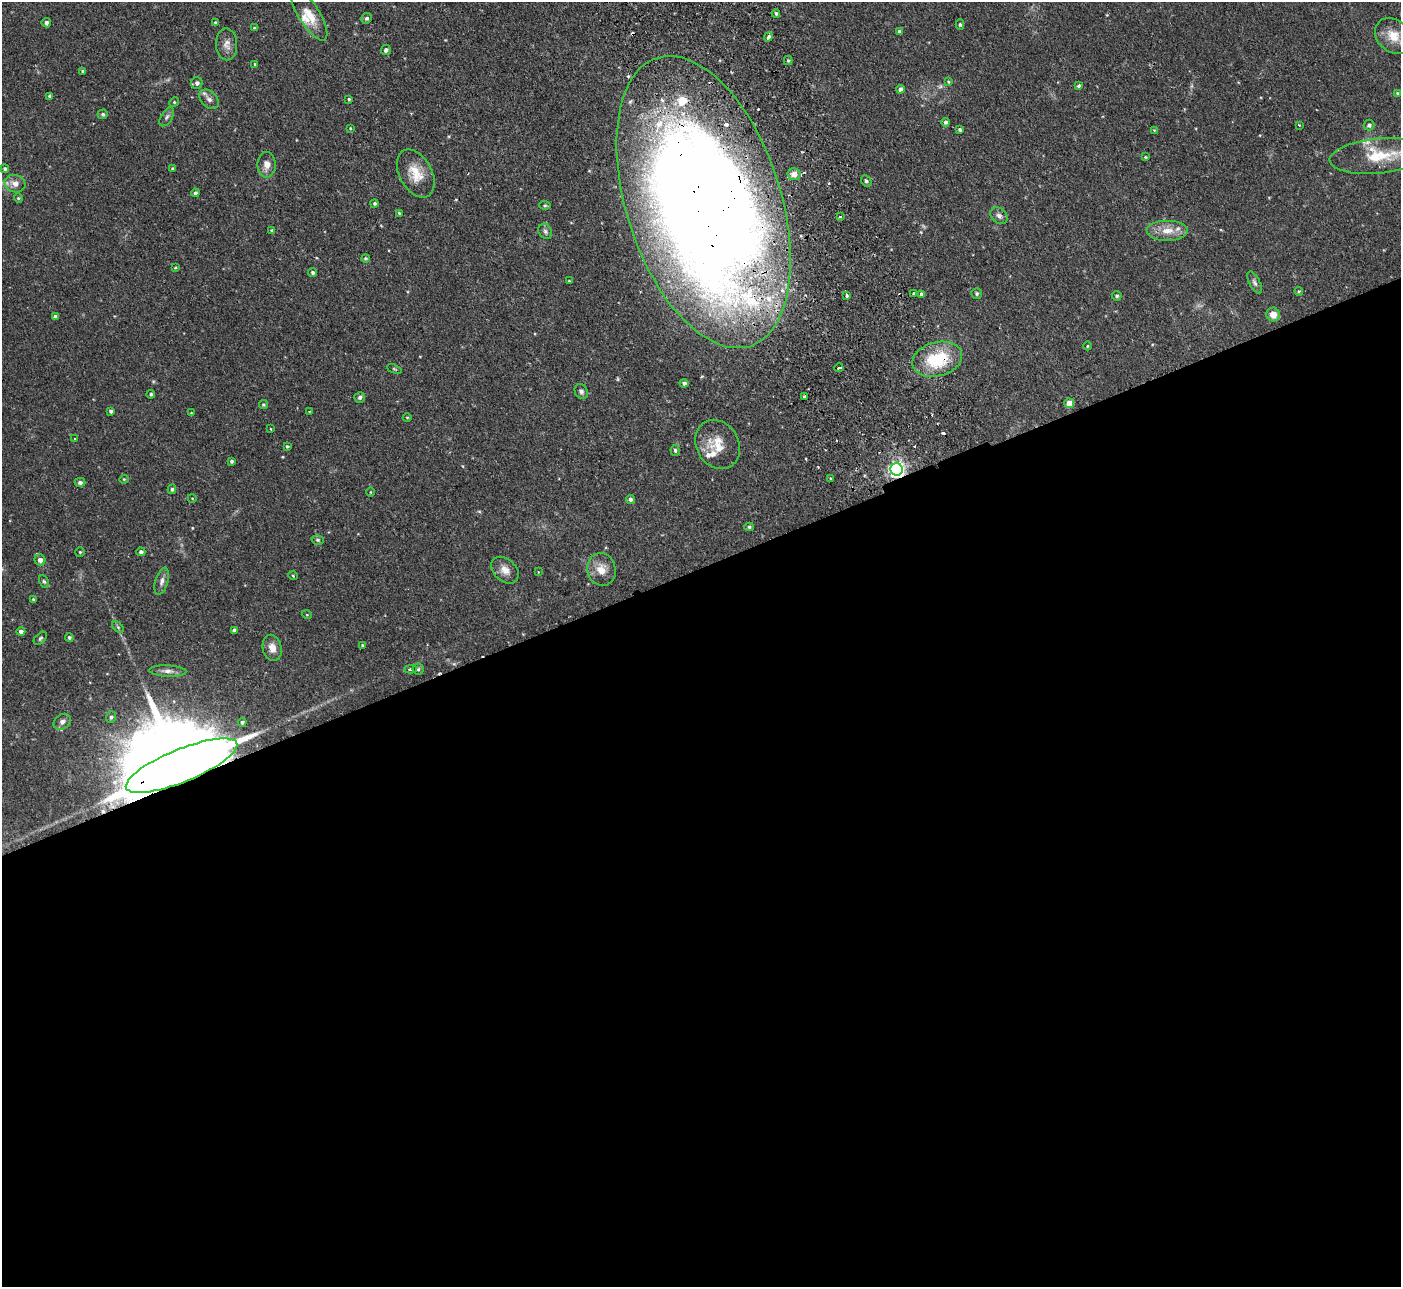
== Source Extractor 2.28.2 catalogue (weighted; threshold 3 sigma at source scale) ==
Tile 15 of 4 x 4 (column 3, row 4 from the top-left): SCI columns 2852-4250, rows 182-1466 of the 5702 x 5634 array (HDU 1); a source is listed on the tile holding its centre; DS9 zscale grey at full resolution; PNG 1403 x 1289 px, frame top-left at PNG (2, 2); each listed source drawn as its Kron ellipse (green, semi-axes under 4 px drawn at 4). Shown black and unused: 56% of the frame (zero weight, under 2 of 3 exposures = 3% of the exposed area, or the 3 px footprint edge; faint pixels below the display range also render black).
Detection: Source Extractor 2.28.2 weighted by HDU 2 'WHT'; one run over the whole footprint, this tile lists its part. Background 0.0933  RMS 0.0062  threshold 0.028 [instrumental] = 3 sigma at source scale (4.5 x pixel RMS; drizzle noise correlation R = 1.50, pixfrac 1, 0.05/0.05 arcsec/px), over >= 5 px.
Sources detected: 141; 3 inside a brighter object's white glare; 7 cosmic-ray / hot-pixel residue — neither listed nor drawn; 10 inside a brighter listed object's ellipse — not listed separately; the other 121 listed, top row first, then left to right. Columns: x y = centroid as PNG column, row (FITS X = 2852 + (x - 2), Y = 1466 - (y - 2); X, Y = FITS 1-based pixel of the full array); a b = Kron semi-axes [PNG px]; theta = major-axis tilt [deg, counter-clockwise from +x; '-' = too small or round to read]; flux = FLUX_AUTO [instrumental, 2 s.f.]
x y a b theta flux
776 13 4 3 - 0.91
309 15 30 10 -58 11
367 18 5 5 - 1.4
46 23 4 4 - 1.8
215 23 3 3 - 1
960 24 5 4 - 0.99
255 28 4 3 - 0.86
899 31 4 4 - 0.81
1393 36 20 16 -40 11
768 37 5 3 - 2.8
227 44 16 10 -88 4.4
386 50 5 5 - 1.8
788 60 4 4 - 0.81
255 64 4 3 - 0.73
83 71 4 3 - 1.1
948 82 4 3 - 0.63
197 83 6 5 - 2
1079 86 3 3 - 3.1
900 89 4 4 - 2.6
1397 93 4 3 - 0.66
50 96 4 3 - 1.5
209 99 11 7 -45 3.1
349 99 3 3 - 0.72
174 102 5 4 - 0.77
103 114 5 4 - 1.3
167 117 10 5 58 2
946 122 4 4 - 1.5
1299 125 3 2 - 0.53
1369 125 5 5 - 1.6
350 128 3 2 - 0.52
960 129 3 3 - 1.1
1154 130 4 4 - 0.52
1378 156 48 17 6 26
1145 157 3 3 - 0.55
267 165 13 9 -89 4.6
5 169 4 4 - 1.3
172 169 4 4 - 0.89
416 173 26 16 -61 13
794 174 6 6 - 3.7
866 181 6 4 -62 1.2
15 184 10 8 -16 4.3
195 193 4 4 - 1.4
18 198 4 4 - 0.67
704 202 151 77 -72 1500
374 203 4 4 - 0.92
545 205 5 4 - 0.81
399 213 3 3 - 0.59
999 216 9 7 -41 2.2
840 217 3 3 - 1.3
272 230 4 4 - 0.87
545 231 8 6 -59 1.7
1167 231 21 10 0 8.9
365 258 4 4 - 0.69
175 268 3 2 - 0.56
313 273 5 4 - 1.2
569 281 3 2 - 0.52
1255 283 12 5 -63 2
1299 291 4 3 - 0.76
914 293 3 3 - 2.3
922 294 4 4 - 2.5
977 294 5 5 - 1.1
847 295 4 3 - 2.2
1117 296 5 4 - 1.1
1273 314 7 6 - 6.1
55 317 4 4 - 1.8
1087 346 4 3 - 0.51
937 359 25 17 15 32
839 368 4 3 - 2.3
394 369 7 4 -23 0.69
684 383 4 4 - 1.6
581 391 8 6 -63 1.8
151 394 4 4 - 1.2
360 397 5 5 - 1.5
805 397 4 3 - 3.7
1069 403 5 5 - 11
263 405 4 4 - 0.9
111 411 4 4 - 1.6
309 411 3 2 - 0.4
191 413 4 2 - 0.4
407 417 4 3 - 0.51
271 429 3 2 - 0.35
75 439 3 3 - 0.52
717 444 26 21 -60 14
287 446 3 3 - 0.85
675 450 5 4 - 1.2
231 461 3 3 - 1
897 469 6 6 - 230
124 479 4 4 - 0.66
831 479 3 3 - 1.6
80 482 5 4 - 1.8
172 489 4 3 - 0.99
370 492 5 3 - 0.49
192 498 4 3 - 0.43
630 499 5 4 - 1.5
749 527 5 4 - 1
318 540 6 4 -15 0.97
80 552 5 5 - 0.75
141 552 4 4 - 1.8
40 560 6 5 - 3.3
601 569 16 14 -77 8.1
505 570 16 11 -43 5.3
538 572 3 3 - 0.48
293 576 5 3 - 0.55
44 581 7 4 -62 1
162 581 14 6 74 2.9
33 599 4 3 - 0.66
307 615 5 3 - 0.49
118 627 7 4 -46 0.96
234 630 4 3 - 1.7
21 632 4 4 - 1.9
69 637 4 4 - 1.2
40 638 8 5 45 1.1
362 645 4 3 - 0.6
272 648 13 9 -76 5.5
410 669 6 4 4 1.7
418 669 5 5 - 1.1
168 671 18 5 -2 3.3
111 717 5 5 - 1.3
62 722 9 7 36 2.4
242 722 4 4 - 1.1
182 766 60 16 22 25000
Overlapping masked pixels (flux is a lower limit): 5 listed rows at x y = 768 37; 704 202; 937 359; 897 469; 182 766
Isophote crosses this tile's border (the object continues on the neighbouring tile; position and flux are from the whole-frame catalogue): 1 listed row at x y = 704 202